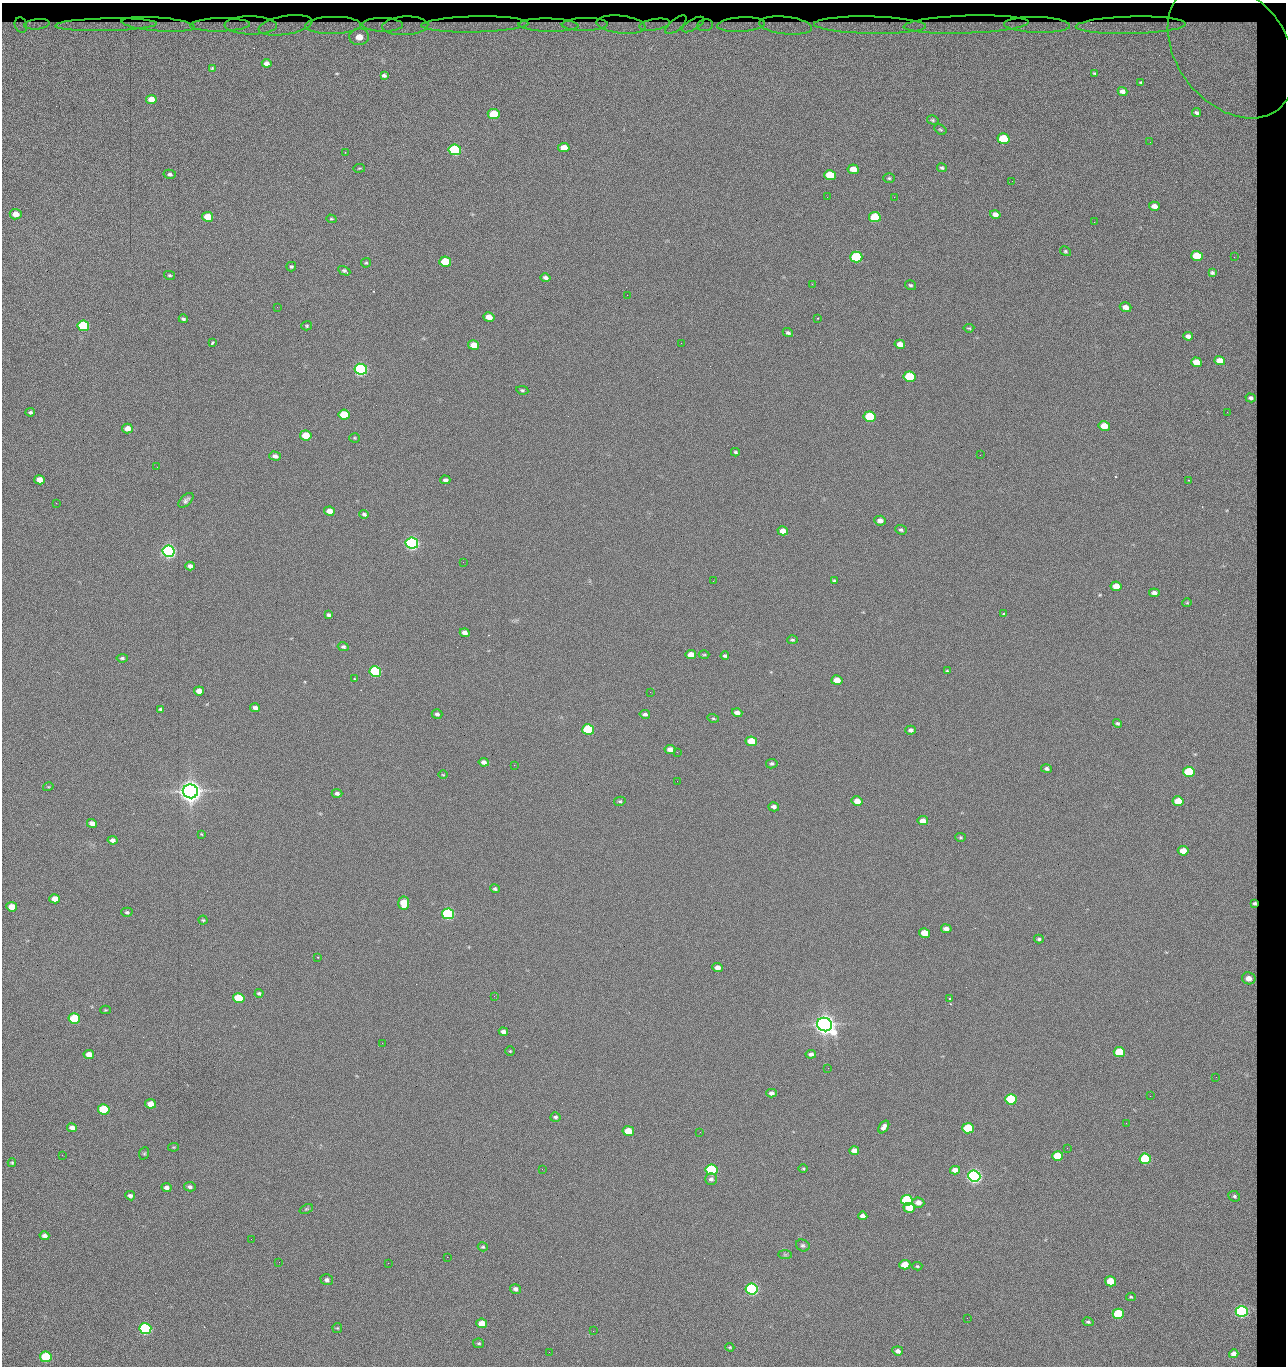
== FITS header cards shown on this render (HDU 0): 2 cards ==
NAXIS1  =                 1284 / length of data axis 1
NAXIS2  =                 1364 / length of data axis 2

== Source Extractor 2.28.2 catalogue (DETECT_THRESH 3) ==
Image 1284 x 1364 px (HDU 0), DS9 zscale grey, 1 PNG px = 1 image px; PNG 1288 x 1368 px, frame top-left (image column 1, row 1364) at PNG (2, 3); each listed source drawn as its Kron ellipse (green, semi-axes under 4 px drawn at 4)
Background 144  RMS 15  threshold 44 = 3 sigma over >= 5 px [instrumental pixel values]
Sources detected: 264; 1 with non-positive FLUX_AUTO (blend fragments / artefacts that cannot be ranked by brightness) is neither listed nor drawn; the other 263 listed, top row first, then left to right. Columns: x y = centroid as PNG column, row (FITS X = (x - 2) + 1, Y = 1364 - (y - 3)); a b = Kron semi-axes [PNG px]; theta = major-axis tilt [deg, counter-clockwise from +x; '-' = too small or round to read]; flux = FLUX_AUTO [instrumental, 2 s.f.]
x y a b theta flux
37 24 12 5 6 5.6e+03
158 24 37 7 -4 1.2e+04
475 24 53 8 1 1.6e+04
585 24 23 6 1 9.5e+03
21 25 8 6 -71 2.3e+03
106 25 51 6 1 2.3e+04
220 25 30 6 1 1.2e+04
251 25 26 9 -1 9.8e+03
286 25 27 9 9 7.7e+03
333 25 28 8 1 1.3e+04
382 25 20 7 -1 7.1e+03
548 25 30 6 -1 1.6e+04
621 25 24 9 -6 7.4e+03
655 25 15 5 10 6.0e+03
676 25 13 5 39 2.7e+03
693 25 12 5 30 3.1e+03
705 25 8 6 11 4.3e+03
741 25 24 7 3 9.7e+03
870 25 56 8 -1 2.4e+04
966 25 63 9 2 1.5e+04
1037 25 33 8 -2 1.4e+04
1131 25 55 8 2 2.2e+04
405 26 23 9 3 1.1e+04
785 26 26 8 -6 1.2e+04
359 37 9 8 - 1.9e+04
1231 50 76 54 -52 3.8e+05
267 63 5 4 - 4.3e+03
212 68 3 2 - 7.1e+02
1095 74 3 2 - 1.1e+03
384 75 4 3 - 1.8e+03
1141 83 3 2 - 9.5e+02
1122 91 5 4 - 3.5e+03
151 99 5 4 - 1.3e+04
1196 113 5 3 - 2.0e+03
494 114 6 5 - 4.2e+04
933 120 6 4 -16 1.5e+03
940 130 6 4 -32 1.3e+03
1003 139 6 5 - 6.1e+04
1150 142 2 2 - 7.0e+02
564 148 6 4 -12 1.4e+04
455 150 6 5 - 1.6e+05
345 152 2 2 - 5.8e+02
359 168 6 3 9 1.1e+03
942 168 5 4 - 1.9e+03
853 169 5 5 - 1.2e+04
170 174 6 4 -13 2.5e+03
830 175 6 5 - 2.8e+04
889 178 5 4 - 1.5e+03
1012 181 2 2 - 1.1e+03
827 197 2 2 - 1.6e+03
894 197 2 2 - 1.2e+04
1154 206 5 4 - 6.5e+03
16 214 6 5 - 1.1e+04
995 214 5 4 - 5.5e+03
208 217 5 5 - 2.0e+04
875 217 6 5 - 5.1e+04
331 219 5 4 - 1.2e+03
1094 222 2 2 - 5.0e+02
1065 251 5 4 - 1.3e+03
1197 256 6 5 - 4.2e+04
856 257 6 5 - 1.0e+05
1234 257 2 2 - 6.4e+02
445 262 6 5 - 4.0e+04
366 263 5 4 - 1.2e+03
291 267 5 5 - 1.6e+03
344 271 6 4 -28 2.0e+03
1212 273 4 3 - 1.7e+03
169 275 5 4 - 1.5e+03
545 278 5 4 - 2.5e+03
812 284 2 2 - 1.8e+04
911 285 6 5 - 1.6e+03
627 295 3 2 - 9.0e+02
277 307 2 2 - 4.8e+02
1125 307 6 4 -18 7.2e+03
489 317 5 4 - 9.4e+03
817 318 2 2 - 8.0e+02
183 319 4 3 - 1.8e+03
83 326 6 5 - 1.0e+05
307 326 5 4 - 1.3e+03
969 328 5 4 - 1.1e+03
788 333 5 4 - 2.1e+03
1188 336 4 4 - 3.7e+03
212 343 3 3 - 2.1e+03
681 343 2 2 - 2.3e+03
900 344 5 4 - 7.3e+03
474 345 5 4 - 1.6e+04
1220 361 5 4 - 1.0e+04
1196 362 5 5 - 1.6e+04
361 369 6 5 - 3.0e+05
909 377 6 5 - 5.8e+04
522 390 6 4 -9 1.4e+03
1251 398 5 4 - 3.5e+03
30 412 5 4 - 1.7e+03
1227 412 2 2 - 9.1e+02
344 415 6 5 - 3.6e+04
870 417 6 5 - 6.0e+04
1104 426 6 5 - 1.9e+04
127 428 5 5 - 8.7e+03
306 435 6 5 - 2.9e+04
355 438 5 4 - 1.2e+03
735 452 4 3 - 1.5e+03
980 455 2 2 - 2.3e+03
275 456 6 4 -15 3.9e+03
157 467 2 2 - 1.9e+03
40 480 5 4 - 1.2e+04
445 480 5 3 - 2.4e+03
1188 480 3 2 - 8.2e+02
186 500 9 5 45 2.9e+03
56 503 3 2 - 6.4e+02
329 511 5 4 - 9.8e+03
364 514 5 4 - 2.1e+03
880 521 6 5 - 5.9e+03
901 530 6 4 -23 1.9e+03
783 531 5 4 - 8.5e+03
412 543 6 5 - 5.0e+05
168 551 6 5 - 5.4e+05
463 562 2 2 - 4.5e+02
190 566 5 4 - 4.0e+03
713 581 2 2 - 5.3e+02
835 581 4 3 - 1.7e+03
1116 586 5 5 - 1.3e+04
1154 593 5 4 - 4.0e+03
1187 603 5 4 - 1.0e+03
1004 614 3 3 - 5.5e+03
328 615 4 3 - 1.9e+03
465 633 5 4 - 4.2e+03
792 640 5 3 - 1.3e+03
343 647 5 4 - 2.1e+03
691 655 5 4 - 1.0e+04
704 655 5 3 - 1.1e+03
725 656 4 3 - 1.7e+03
122 658 5 4 - 1.9e+03
375 671 6 5 - 1.6e+05
947 671 4 3 - 1.1e+03
354 679 3 3 - 1.1e+03
837 680 5 4 - 1.4e+04
199 691 5 4 - 7.3e+03
650 692 3 2 - 1.1e+03
255 708 5 4 - 4.2e+03
161 709 4 3 - 1.7e+03
737 713 5 4 - 5.9e+03
437 714 5 4 - 2.4e+03
645 714 5 4 - 2.6e+03
713 718 6 4 -16 1.2e+03
1118 723 5 4 - 1.7e+03
588 730 6 5 - 9.4e+04
911 730 5 4 - 2.8e+03
751 741 6 5 - 2.7e+04
670 750 5 4 - 7.6e+03
677 752 2 2 - 4.9e+02
484 762 5 4 - 4.3e+03
772 764 6 4 11 2.0e+03
514 765 2 2 - 2.2e+03
1046 769 5 4 - 2.2e+03
1189 772 6 5 - 7.6e+04
443 775 5 3 - 8.0e+02
677 781 2 2 - 1.4e+03
48 787 5 3 - 9.8e+02
190 791 7 7 - 1.7e+06
337 793 5 4 - 2.4e+03
620 801 6 4 10 1.5e+03
857 801 5 4 - 1.0e+04
1178 801 5 5 - 2.5e+04
774 807 5 4 - 3.4e+03
923 821 5 4 - 8.2e+03
92 823 5 4 - 6.5e+03
201 834 4 3 - 6.9e+02
960 837 5 4 - 1.3e+03
113 840 5 4 - 4.0e+03
1183 851 5 4 - 1.5e+04
495 889 5 4 - 1.9e+03
55 899 5 4 - 1.2e+04
404 903 6 5 - 2.7e+04
1254 903 4 3 - 1.7e+03
12 907 5 4 - 1.6e+04
127 912 5 4 - 1.7e+03
448 914 6 5 - 2.4e+05
203 920 4 4 - 1.3e+03
946 929 5 4 - 5.9e+03
924 933 5 4 - 1.9e+04
1039 939 5 4 - 1.9e+03
317 957 2 2 - 7.3e+02
717 967 5 4 - 6.2e+03
1249 978 7 6 - 9.5e+03
259 993 4 4 - 1.9e+03
494 996 2 2 - 1.3e+03
239 998 6 5 - 6.0e+04
950 999 3 3 - 1.7e+03
105 1010 5 4 - 1.1e+03
74 1019 6 5 - 7.6e+04
824 1025 8 6 -24 1.4e+06
503 1032 5 4 - 4.4e+03
382 1043 2 2 - 3.6e+03
510 1051 5 4 - 1.1e+03
1119 1052 5 5 - 4.9e+04
89 1054 5 4 - 1.1e+04
811 1054 5 4 - 3.5e+03
828 1068 3 2 - 8.9e+02
1216 1077 2 2 - 1.1e+03
771 1093 5 4 - 3.2e+03
1150 1096 2 2 - 1.6e+03
1011 1099 6 5 - 8.9e+04
150 1104 5 4 - 1.2e+04
104 1109 6 5 - 6.5e+04
555 1117 5 5 - 1.9e+03
1126 1123 2 2 - 7.4e+02
884 1127 7 4 53 4.7e+03
72 1128 5 4 - 5.3e+03
968 1128 6 5 - 7.3e+04
628 1131 5 4 - 2.1e+04
700 1132 2 2 - 6.2e+02
174 1147 5 4 - 1.1e+03
1067 1148 2 2 - 4.9e+02
854 1151 5 4 - 6.8e+03
144 1153 6 5 - 1.3e+03
62 1155 3 2 - 1.7e+03
1058 1156 5 5 - 3.2e+04
1145 1159 6 5 - 9.9e+04
12 1163 4 3 - 1.3e+03
542 1169 2 2 - 6.9e+02
803 1169 5 3 - 9.7e+02
712 1170 6 5 - 1.4e+05
955 1170 5 4 - 7.4e+03
974 1176 6 5 - 6.3e+05
711 1179 6 6 - 3.1e+03
190 1187 6 4 -13 2.6e+03
167 1188 5 4 - 4.3e+03
130 1196 5 4 - 3.5e+03
1234 1196 6 5 - 1.9e+03
907 1200 6 5 - 1.5e+05
918 1202 6 5 - 6.9e+03
909 1208 6 4 -16 1.7e+04
306 1209 7 4 24 1.5e+03
863 1216 5 4 - 4.5e+03
44 1236 5 4 - 3.9e+03
251 1239 2 2 - 1.3e+03
803 1245 7 6 - 2.3e+03
483 1247 5 4 - 1.3e+03
785 1255 7 4 -1 1.9e+03
447 1257 2 2 - 5.5e+03
279 1262 2 2 - 1.1e+03
388 1263 2 2 - 3.6e+03
905 1265 5 5 - 1.9e+04
917 1266 5 4 - 1.3e+03
327 1280 6 5 - 2.9e+03
1110 1281 5 5 - 2.7e+04
515 1289 5 5 - 3.4e+03
752 1289 6 5 - 3.1e+05
1131 1297 5 4 - 1.2e+03
1242 1311 6 5 - 3.7e+05
1118 1314 5 5 - 7.8e+04
967 1318 2 2 - 1.8e+03
1088 1322 5 4 - 1.7e+03
482 1323 5 5 - 1.8e+04
337 1328 5 5 - 1.1e+03
145 1329 6 5 - 2.4e+05
593 1331 2 2 - 6.2e+02
479 1343 5 5 - 1.6e+03
730 1347 5 3 - 1.1e+03
898 1351 5 4 - 3.9e+03
549 1352 2 2 - 2.4e+03
1234 1354 5 4 - 5.3e+03
46 1357 6 5 - 9.2e+04
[1 non-positive-flux detection neither listed nor drawn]

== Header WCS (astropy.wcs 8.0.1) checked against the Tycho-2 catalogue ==
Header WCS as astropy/WCSLIB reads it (CRVAL/CRPIX/CD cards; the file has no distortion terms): RA---TAN/DEC--TAN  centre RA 15:41:43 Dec +51:58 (235.43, +51.97 deg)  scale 1.26 arcsec/px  FOV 26.9' x 28.5'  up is +92 deg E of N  parity flipped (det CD > 0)
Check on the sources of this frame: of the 60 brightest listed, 10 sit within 2.0 arcsec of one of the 12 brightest Tycho-2 stars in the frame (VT <= 12.29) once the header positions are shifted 0.35 arcsec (0.34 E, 0.09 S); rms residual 1.14 arcsec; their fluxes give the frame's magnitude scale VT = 25.21 - 2.5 log10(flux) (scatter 0.23 mag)
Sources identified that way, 10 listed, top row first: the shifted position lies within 2.0 arcsec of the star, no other Tycho-2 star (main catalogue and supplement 1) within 4.0 arcsec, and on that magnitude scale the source's flux lands within +1.5 / -3 mag of the star's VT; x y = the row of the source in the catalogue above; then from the Tycho-2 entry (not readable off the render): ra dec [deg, ICRS J2000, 3 dp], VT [Tycho-2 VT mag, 2 dp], TYC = Tycho-2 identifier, HIP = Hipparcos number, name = IAU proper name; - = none
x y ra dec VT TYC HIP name
361 369 235.614 +52.064 11.61 3489-1132-1 - -
412 543 235.514 +52.049 11.19 3489-1407-1 - -
190 791 235.378 +52.130 9.31 3489-1322-1 76850 -
448 914 235.303 +52.042 11.52 3489-958-1 - -
824 1025 235.232 +51.912 9.59 3489-824-1 - -
974 1176 235.143 +51.862 10.97 3489-1016-1 - -
907 1200 235.131 +51.886 12.29 3489-908-1 - -
752 1289 235.084 +51.941 11.45 3489-1346-1 - -
1242 1311 235.062 +51.771 11.53 3489-1453-1 - -
145 1329 235.075 +52.152 11.74 3489-912-1 - -